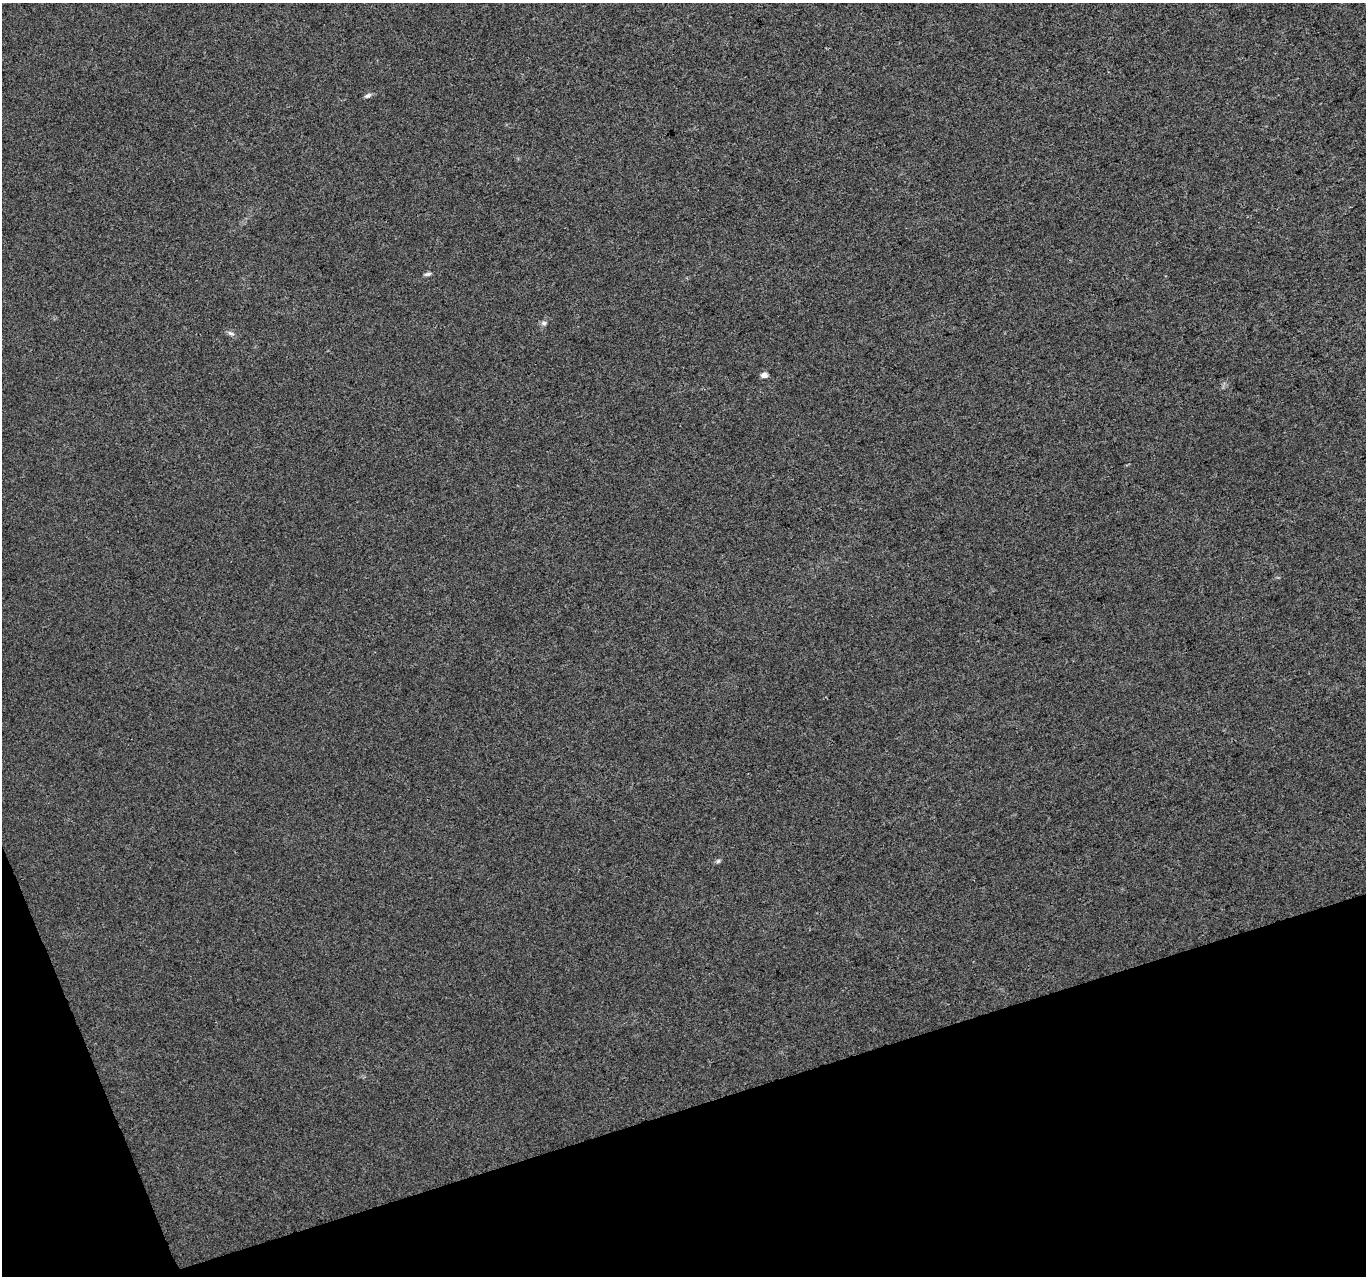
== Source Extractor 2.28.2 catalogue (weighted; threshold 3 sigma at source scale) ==
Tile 14 of 4 x 4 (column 2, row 4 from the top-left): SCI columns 1367-2730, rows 126-1399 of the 5457 x 5290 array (HDU 1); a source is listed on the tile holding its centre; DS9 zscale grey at full resolution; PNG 1368 x 1278 px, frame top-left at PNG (2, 3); no overlay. Shown black and unused: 16% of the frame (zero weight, under 3 of 4 exposures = <1% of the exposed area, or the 3 px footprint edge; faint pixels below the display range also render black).
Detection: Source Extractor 2.28.2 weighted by HDU 2 'WHT'; one run over the whole footprint, this tile lists its part. Background 0.00548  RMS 0.0035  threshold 0.0156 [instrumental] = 3 sigma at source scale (4.5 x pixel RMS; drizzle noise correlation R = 1.50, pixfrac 1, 0.0396/0.0396 arcsec/px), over >= 5 px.
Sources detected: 6; all 6 listed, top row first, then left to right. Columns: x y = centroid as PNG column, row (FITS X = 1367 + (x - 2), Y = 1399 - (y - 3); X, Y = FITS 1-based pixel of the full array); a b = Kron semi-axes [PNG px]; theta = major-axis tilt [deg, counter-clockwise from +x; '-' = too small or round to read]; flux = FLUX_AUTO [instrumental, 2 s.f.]
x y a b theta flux
368 96 10 5 25 0.89
428 274 9 4 10 0.8
544 323 7 6 - 0.94
231 333 10 5 -25 1
764 375 5 4 - 3.1
718 861 6 6 - 0.63